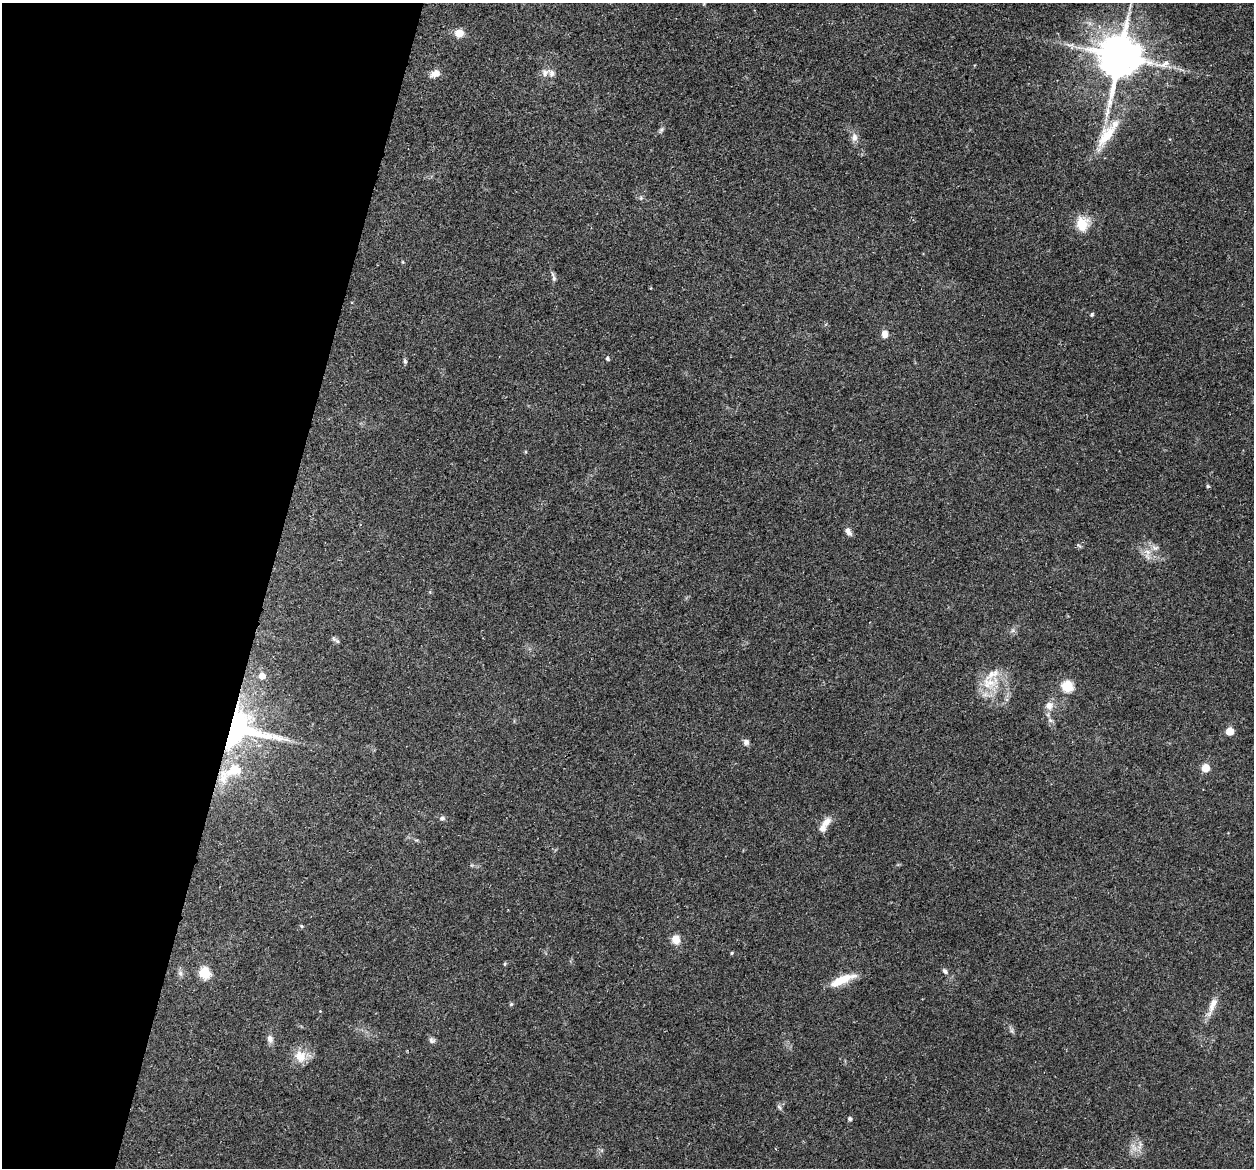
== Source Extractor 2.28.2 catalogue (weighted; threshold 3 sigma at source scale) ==
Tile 9 of 4 x 4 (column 1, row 3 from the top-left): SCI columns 17-1268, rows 1345-2510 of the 5024 x 5087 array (HDU 1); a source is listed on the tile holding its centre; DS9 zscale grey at full resolution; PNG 1256 x 1170 px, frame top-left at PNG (2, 3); no overlay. Shown black and unused: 21% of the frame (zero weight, under 3 of 5 exposures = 3% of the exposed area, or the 3 px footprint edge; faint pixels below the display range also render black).
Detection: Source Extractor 2.28.2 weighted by HDU 2 'WHT'; one run over the whole footprint, this tile lists its part. Background 0.0622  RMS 0.0056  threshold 0.0252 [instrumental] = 3 sigma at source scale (4.5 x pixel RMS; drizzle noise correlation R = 1.50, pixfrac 1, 0.05/0.05 arcsec/px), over >= 5 px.
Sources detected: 54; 1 too faint to see at this stretch — not listed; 4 inside a brighter listed object's ellipse — not listed separately; the other 49 listed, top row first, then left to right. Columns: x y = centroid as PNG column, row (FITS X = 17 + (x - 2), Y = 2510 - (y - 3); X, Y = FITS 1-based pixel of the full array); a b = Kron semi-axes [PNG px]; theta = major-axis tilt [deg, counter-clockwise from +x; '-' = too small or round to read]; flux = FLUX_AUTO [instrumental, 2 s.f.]
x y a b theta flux
459 33 10 9 - 5.5
1119 56 13 11 74 2400
1163 64 29 9 6 7.3
545 73 11 10 - 3.5
435 74 12 8 28 4.3
661 130 7 6 - 1.2
1107 135 40 16 55 18
854 137 12 8 89 3.1
641 198 6 5 - 0.96
1082 224 19 15 83 11
553 277 14 5 -70 1.6
1092 315 4 4 - 0.97
885 334 8 7 - 3.6
607 359 5 4 - 1
405 361 8 4 -77 1
1208 486 5 4 - 0.72
848 532 11 6 -61 2.5
1155 548 9 6 13 2.1
1148 552 9 8 - 3.7
334 639 10 5 -41 1.4
262 676 7 6 - 5
989 683 31 18 16 16
1067 686 6 6 - 40
1049 705 10 9 - 4.2
1051 720 8 5 -20 1.2
240 729 53 40 -6 130
1230 731 6 6 - 7.9
746 742 9 7 -63 1.9
1205 768 5 5 - 15
234 770 28 17 24 18
442 818 7 6 - 1.5
826 822 16 9 47 4.8
302 926 5 4 - 0.72
676 939 9 8 - 6.4
732 953 4 4 - 0.64
505 964 5 4 - 0.82
945 971 8 5 -46 1.5
180 973 9 6 -62 1.7
205 973 6 6 - 39
842 980 32 9 22 12
511 1004 5 5 - 0.77
1212 1006 30 8 67 6.5
320 1011 3 3 - 0.38
1012 1031 7 4 -71 1.2
270 1038 10 7 -75 2.8
432 1040 9 7 -37 1.6
300 1056 17 15 -52 8.7
779 1107 8 5 -58 1.3
850 1119 5 4 - 1.4
Overlapping masked pixels (flux is a lower limit): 1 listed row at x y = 240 729